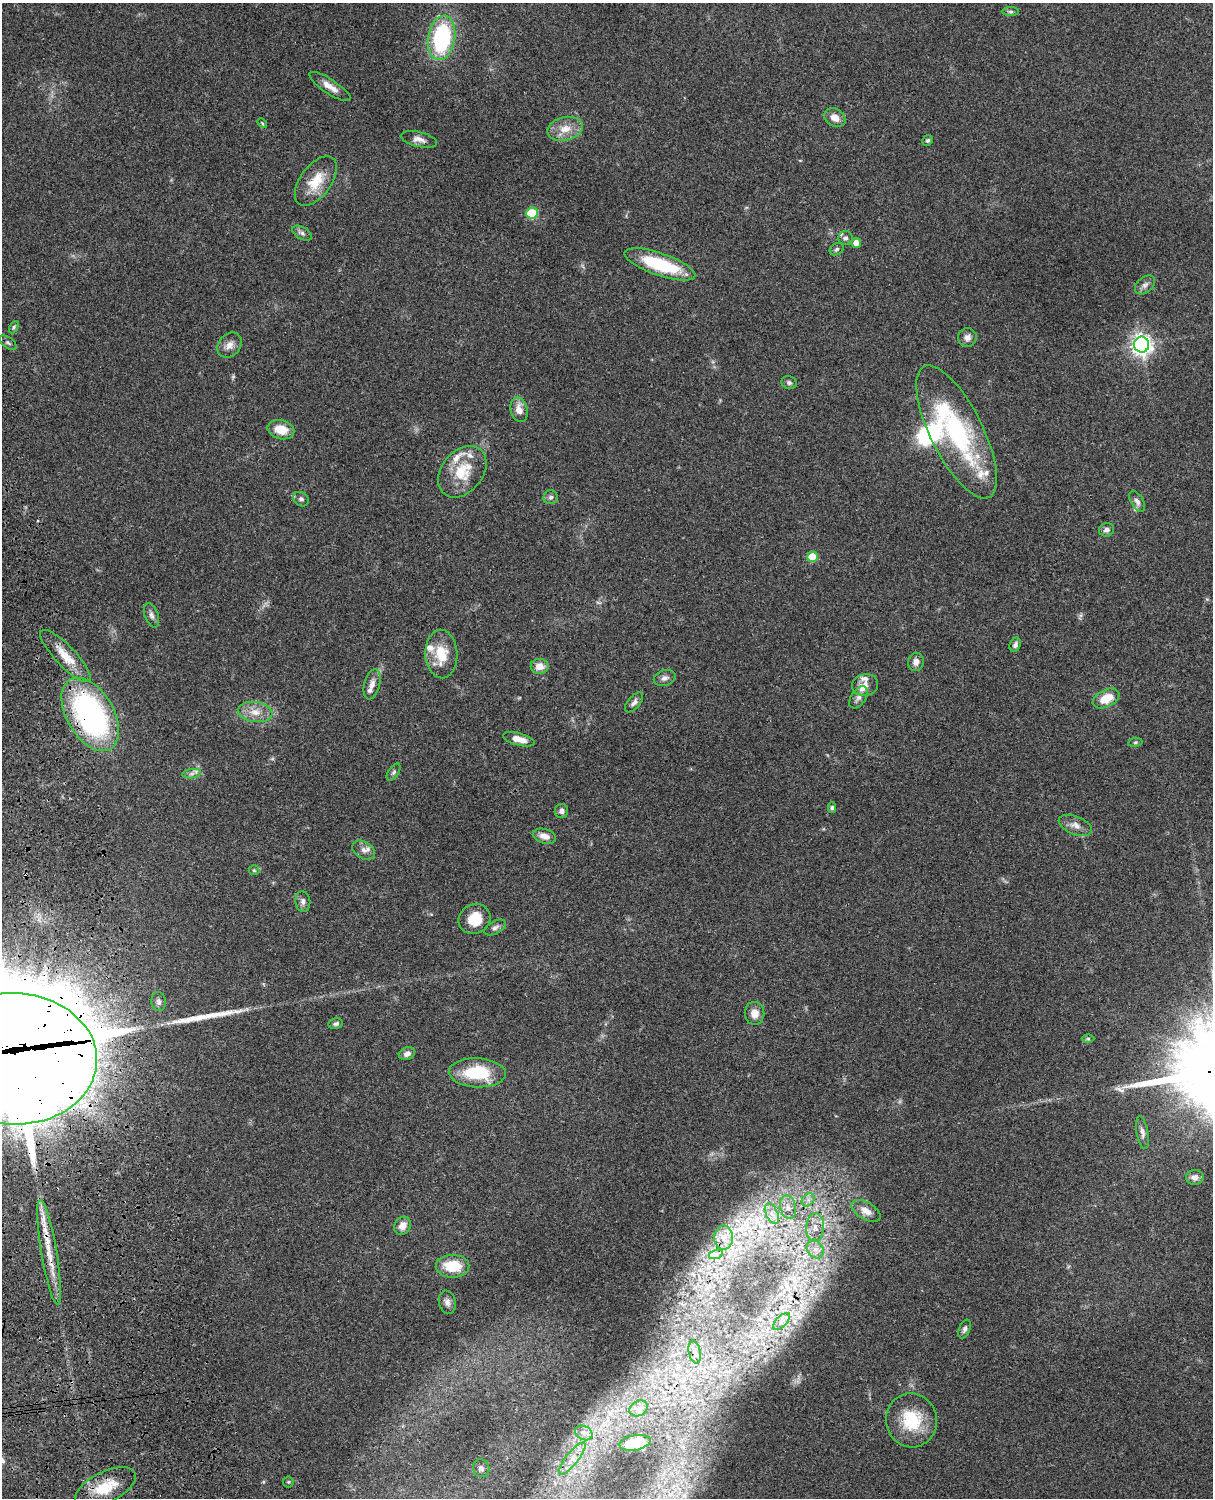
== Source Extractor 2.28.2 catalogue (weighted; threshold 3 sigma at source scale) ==
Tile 7 of 4 x 3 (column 3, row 2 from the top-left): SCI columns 2546-3756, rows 1773-3268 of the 5087 x 4928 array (HDU 1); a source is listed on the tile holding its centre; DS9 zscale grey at full resolution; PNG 1215 x 1500 px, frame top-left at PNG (2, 3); each listed source drawn as its Kron ellipse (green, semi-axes under 4 px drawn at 4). Shown black and unused: <1% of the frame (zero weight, under 3 of 4 exposures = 6% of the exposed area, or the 3 px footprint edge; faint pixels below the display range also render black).
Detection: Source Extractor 2.28.2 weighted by HDU 2 'WHT'; one run over the whole footprint, this tile lists its part. Background 0.0804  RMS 0.0059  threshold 0.0263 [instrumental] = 3 sigma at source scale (4.5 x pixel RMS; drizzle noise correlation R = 1.50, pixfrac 1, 0.05/0.05 arcsec/px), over >= 5 px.
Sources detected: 104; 2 cosmic-ray / hot-pixel residue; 1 long thin detection or spike segment (spike, bleed or trail) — neither listed nor drawn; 11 inside a brighter listed object's ellipse — not listed separately; the other 90 listed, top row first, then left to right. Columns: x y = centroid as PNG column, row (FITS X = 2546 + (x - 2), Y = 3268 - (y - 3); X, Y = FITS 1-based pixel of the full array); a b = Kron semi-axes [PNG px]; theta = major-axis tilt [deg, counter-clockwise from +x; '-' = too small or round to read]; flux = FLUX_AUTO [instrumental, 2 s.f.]
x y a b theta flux
1011 12 8 4 0 1.1
442 38 22 13 81 62
330 87 24 7 -33 5.6
835 118 11 8 -31 5.5
262 123 6 3 -46 0.63
565 129 18 11 14 8.2
419 139 18 7 -13 3.8
928 140 6 5 - 1.1
316 181 29 15 53 14
532 213 6 5 - 30
302 233 11 6 -30 1.9
845 238 7 7 - 2
856 243 5 5 - 4.1
837 249 7 5 34 1.2
660 264 37 11 -19 37
1145 285 11 7 40 2.5
14 327 6 4 61 0.92
967 337 9 9 - 3.2
8 343 10 5 -38 1.4
229 345 14 11 47 4.5
1142 345 8 7 - 340
789 383 8 6 -13 1.3
519 410 12 8 -75 5.3
281 430 13 9 -14 9.6
957 432 73 26 -63 81
462 472 29 20 50 20
551 497 7 7 - 1.6
301 499 8 7 - 1.8
1137 501 11 6 -59 2.4
1106 530 7 6 - 2.3
812 557 5 5 - 15
151 615 13 6 -70 2.4
1015 645 7 5 67 1.9
441 654 24 16 -87 15
65 656 35 10 -46 12
916 662 9 8 - 3.2
540 666 9 7 0 6
665 678 11 7 17 2.5
372 684 15 8 76 3.8
865 685 13 11 10 4.4
858 697 12 7 55 2.6
1106 698 14 8 27 10
634 702 12 6 51 2.3
255 712 17 10 -7 6.8
90 714 40 23 -59 140
519 739 16 6 -15 5.9
1135 742 7 3 8 0.8
394 772 10 5 56 1.4
192 774 9 4 9 1.7
832 808 5 4 - 1
561 811 7 6 - 2.3
1075 825 17 9 -22 4.4
544 836 12 7 -15 4.4
364 850 12 8 -31 3.4
254 870 5 5 - 0.72
303 901 10 7 -83 2.3
474 919 16 14 29 12
495 927 12 6 28 2.1
159 1001 9 7 -84 1.8
755 1013 11 10 - 5.3
336 1024 7 5 11 1.3
1088 1039 6 4 -1 0.76
407 1054 8 6 23 2.4
14 1059 83 65 -2 14000
477 1073 28 14 -3 28
1142 1133 16 6 -79 2.6
1195 1177 9 7 2 3.1
808 1200 7 5 46 2.2
788 1207 12 8 -75 4.3
866 1211 16 8 -30 5.9
772 1214 11 6 -63 3.6
403 1226 9 8 - 4.8
815 1227 14 9 86 6.2
723 1238 12 9 -90 5.6
815 1249 9 7 -51 3.7
49 1252 53 8 -80 15
716 1254 7 4 19 1.6
452 1266 17 11 0 16
447 1302 12 8 -78 2.9
782 1321 10 5 45 2.5
965 1329 10 5 70 1.8
695 1352 12 6 -79 2.7
639 1408 9 7 31 3
911 1420 27 25 -80 26
584 1433 9 7 -28 3
635 1443 16 7 10 14
572 1458 20 6 52 5.6
481 1468 9 8 - 2.2
288 1482 5 5 - 0.71
106 1487 33 15 26 18
Overlapping masked pixels (flux is a lower limit): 5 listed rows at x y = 90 714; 14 1059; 815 1227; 815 1249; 49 1252
Isophote crosses this tile's border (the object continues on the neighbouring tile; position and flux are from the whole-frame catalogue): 1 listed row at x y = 14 1059